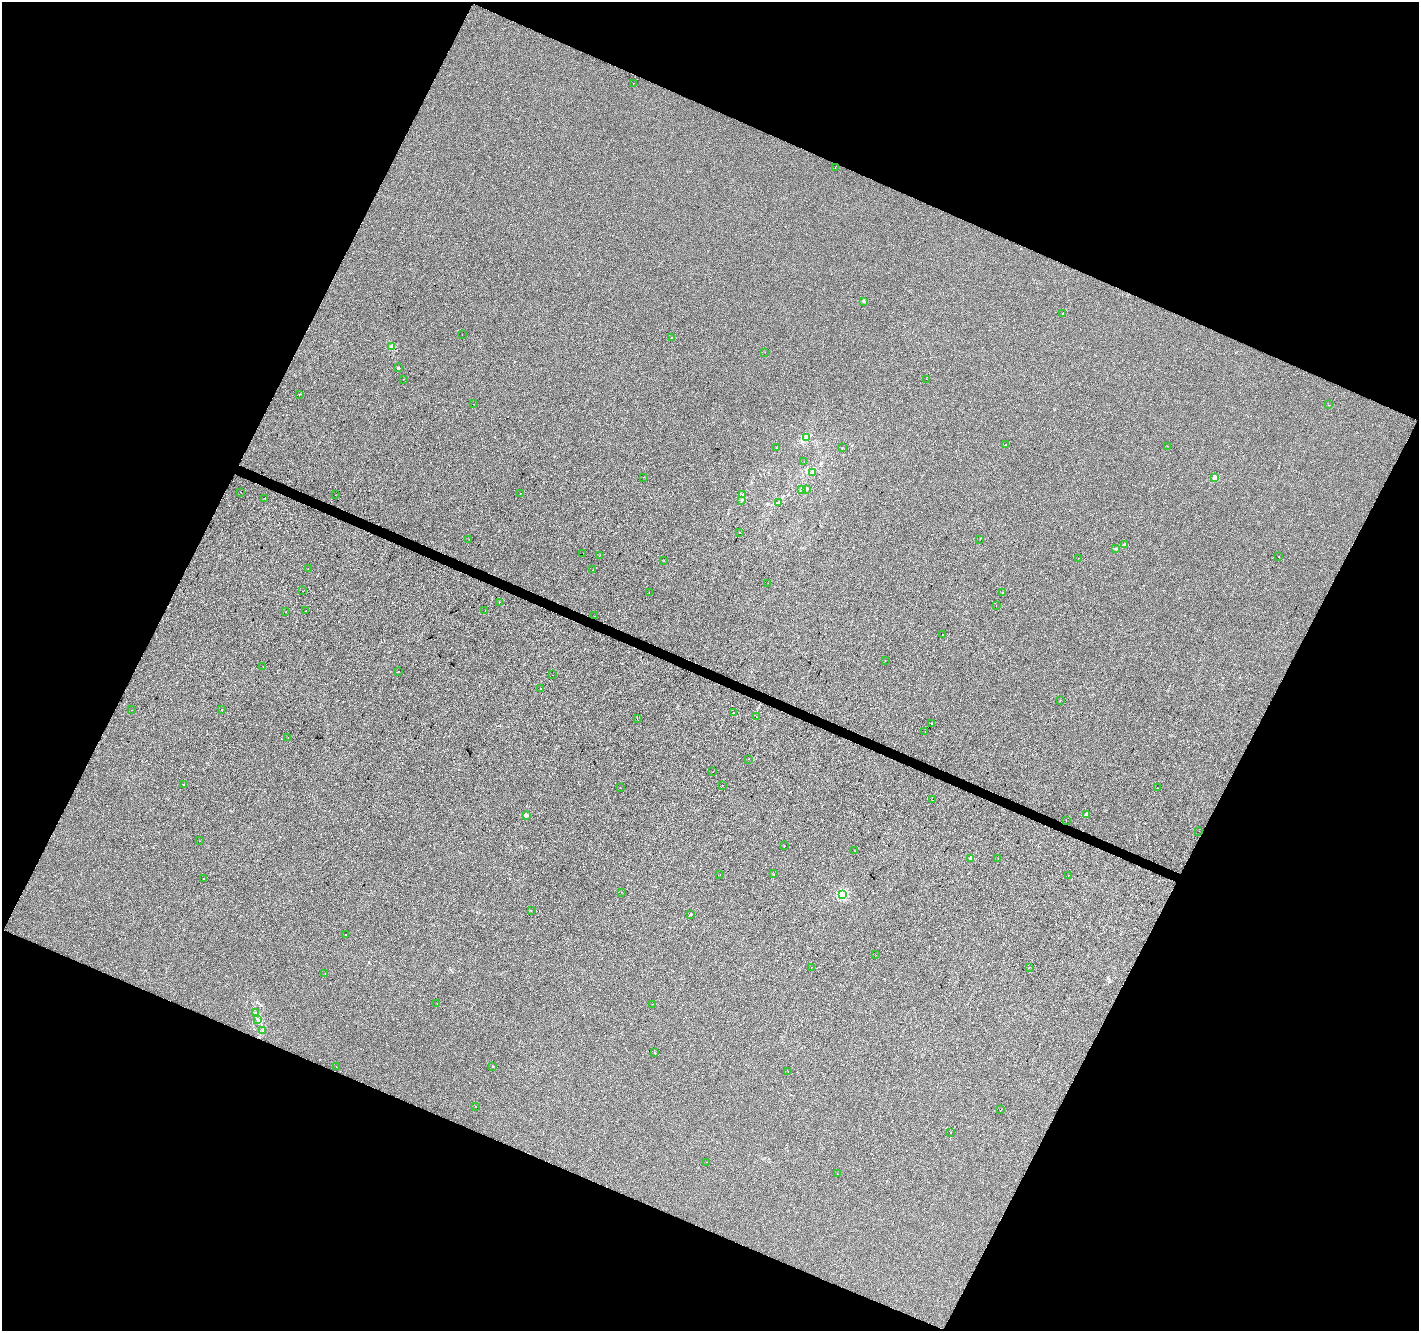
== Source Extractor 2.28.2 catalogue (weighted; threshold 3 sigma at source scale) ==
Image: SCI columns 7-5674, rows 270-5584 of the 5674 x 5788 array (HDU 1 of 3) = the unmasked area's bounding box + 8 px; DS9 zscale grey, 4 x 4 block average (1 PNG px = mean of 4 x 4 image px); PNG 1421 x 1333 px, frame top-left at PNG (2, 2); each listed source drawn as its Kron ellipse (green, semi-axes under 4 px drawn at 4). Shown black and unused: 44% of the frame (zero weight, under 2 of 3 exposures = <1% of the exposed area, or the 3 px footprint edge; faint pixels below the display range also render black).
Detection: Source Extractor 2.28.2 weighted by HDU 2 'WHT'. Background -9.49e-05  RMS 0.0042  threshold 0.0189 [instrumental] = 3 sigma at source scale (4.5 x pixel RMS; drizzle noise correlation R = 1.50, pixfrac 1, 0.0396/0.0396 arcsec/px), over >= 5 px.
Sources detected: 130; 18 cosmic-ray / hot-pixel residue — neither listed nor drawn; the other 112 listed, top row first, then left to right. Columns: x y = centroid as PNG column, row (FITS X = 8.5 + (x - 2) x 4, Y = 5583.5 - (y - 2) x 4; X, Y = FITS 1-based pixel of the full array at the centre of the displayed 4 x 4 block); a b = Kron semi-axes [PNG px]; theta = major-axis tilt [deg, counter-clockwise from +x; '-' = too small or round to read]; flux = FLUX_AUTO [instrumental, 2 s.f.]
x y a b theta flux
633 83 2 2 - 1
835 167 2 2 - 0.45
863 301 2 2 - 10
1063 313 2 2 - 2.1
462 335 2 2 - 0.66
671 337 2 2 - 0.5
392 346 2 2 - 40
765 352 2 2 - 0.45
398 368 2 2 - 7
404 379 2 2 - 0.59
926 379 2 2 - 2.1
300 394 2 2 - 0.9
473 404 2 2 - 1.8
1329 405 2 2 - 0.39
807 437 4 2 - 3.1
1006 445 2 2 - 0.49
1168 446 2 2 - 0.55
776 448 2 2 - 0.9
842 448 2 2 - 0.57
804 462 2 2 - 0.49
813 472 2 2 - 1.1
643 477 2 2 - 0.4
1214 478 2 2 - 34
807 489 2 2 - 1.1
801 490 2 2 - 0.7
241 492 2 2 - 0.51
521 493 2 2 - 1.1
335 495 2 2 - 0.68
742 495 2 2 - 0.94
265 498 2 2 - 1.6
741 500 2 2 - 1.2
778 503 2 2 - 2
740 533 2 2 - 8.4
469 539 2 2 - 1.8
980 539 2 2 - 0.85
1125 545 2 2 - 2.1
1116 549 2 2 - 5.4
583 553 2 2 - 0.67
600 555 2 2 - 0.66
1278 557 2 2 - 1.2
1079 558 2 2 - 1.1
664 561 2 2 - 0.76
308 568 2 2 - 0.44
592 570 2 2 - 2.8
768 583 2 2 - 0.63
302 591 2 2 - 0.97
649 592 2 2 - 0.86
1002 592 2 2 - 1.5
499 602 2 2 - 0.88
996 605 2 2 - 0.34
286 611 2 2 - 0.7
305 611 2 2 - 1.2
485 611 2 2 - 0.39
594 616 2 2 - 0.69
943 635 2 2 - 1
885 661 2 2 - 0.55
263 666 2 2 - 0.61
398 671 2 2 - 1.3
552 675 2 2 - 0.44
540 689 2 2 - 2.1
1060 700 2 2 - 0.54
131 710 2 2 - 0.55
222 710 2 2 - 1.9
733 713 2 2 - 5.8
756 717 2 2 - 0.43
637 718 2 2 - 2.3
932 724 2 2 - 57
925 731 2 2 - 0.66
288 737 2 2 - 1.9
748 759 2 2 - 1.6
713 772 2 2 - 0.37
184 785 2 2 - 5.7
723 785 2 2 - 0.57
620 788 2 2 - 0.39
1157 788 2 2 - 3
933 800 2 2 - 0.64
1087 814 2 2 - 16
526 815 2 2 - 23
1066 820 2 2 - 0.48
1199 831 2 2 - 0.6
200 841 2 2 - 0.43
784 846 2 2 - 0.59
854 851 2 2 - 0.91
970 858 2 2 - 18
998 858 2 2 - 2.3
774 874 2 2 - 0.65
720 875 2 2 - 2.2
1068 875 2 2 - 0.42
203 878 2 2 - 1.3
622 892 2 2 - 0.77
842 894 2 2 - 110
531 910 2 2 - 1.2
691 914 2 2 - 3.1
345 934 2 2 - 0.8
876 955 2 2 - 0.49
811 967 2 2 - 1.4
1029 967 2 2 - 1
325 973 2 2 - 0.56
437 1003 2 2 - 3
652 1004 2 2 - 0.67
256 1013 3 2 - 1.8
258 1019 2 2 - 1.9
263 1030 2 2 - 1.3
655 1053 2 2 - 1.3
336 1066 2 2 - 1.7
493 1067 2 2 - 1.1
788 1071 2 2 - 1.2
476 1106 2 2 - 0.7
1001 1110 2 2 - 0.7
950 1132 2 2 - 0.82
706 1162 2 2 - 1.5
837 1174 2 2 - 0.28
Diffuse or blended objects may show on this block-average render without a row.